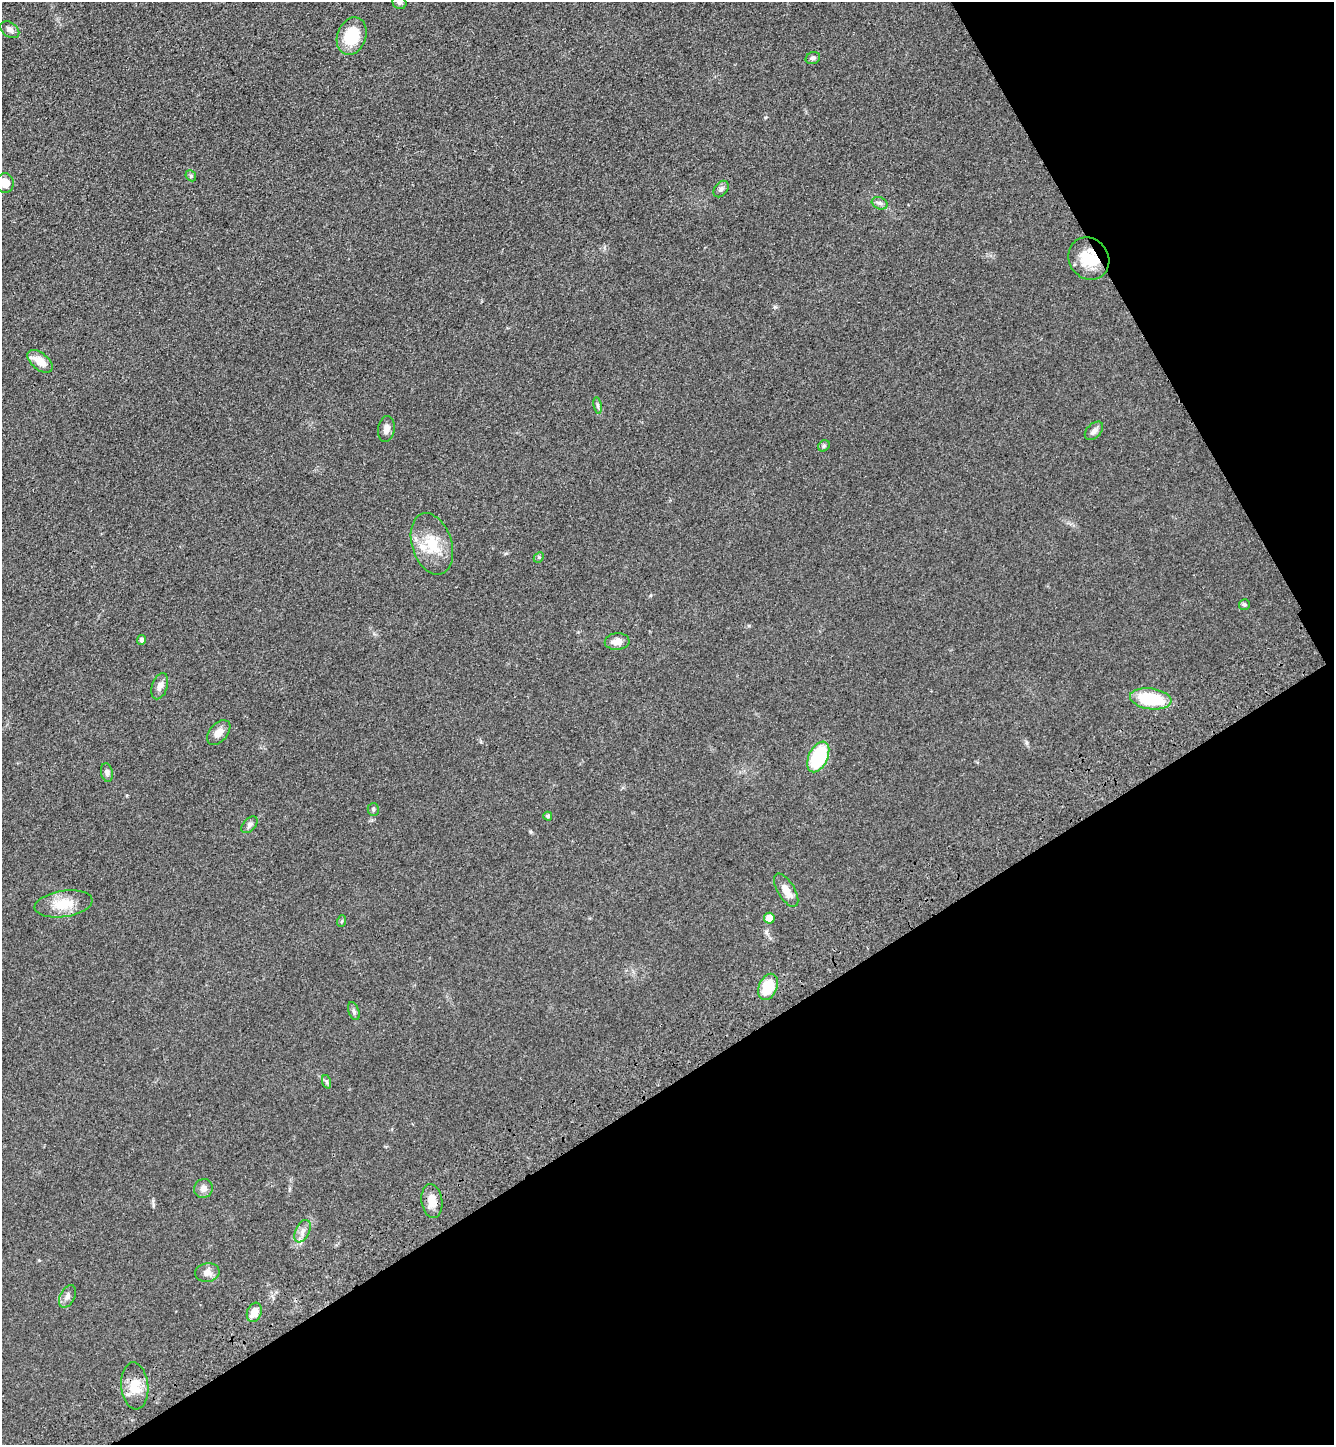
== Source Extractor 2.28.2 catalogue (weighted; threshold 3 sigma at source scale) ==
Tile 12 of 4 x 4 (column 4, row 3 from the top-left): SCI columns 4360-5691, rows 1549-2991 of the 5920 x 5981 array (HDU 1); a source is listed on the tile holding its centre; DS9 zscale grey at full resolution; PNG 1336 x 1447 px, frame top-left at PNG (2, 2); each listed source drawn as its Kron ellipse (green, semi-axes under 4 px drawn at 4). Shown black and unused: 32% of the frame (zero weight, under 3 of 4 exposures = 6% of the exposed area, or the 3 px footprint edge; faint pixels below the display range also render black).
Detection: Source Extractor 2.28.2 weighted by HDU 2 'WHT'; one run over the whole footprint, this tile lists its part. Background 0.0839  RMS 0.0066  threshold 0.0297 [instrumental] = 3 sigma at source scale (4.5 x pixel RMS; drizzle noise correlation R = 1.50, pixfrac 1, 0.05/0.05 arcsec/px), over >= 5 px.
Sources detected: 42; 1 inside a brighter object's white glare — neither listed nor drawn; the other 41 listed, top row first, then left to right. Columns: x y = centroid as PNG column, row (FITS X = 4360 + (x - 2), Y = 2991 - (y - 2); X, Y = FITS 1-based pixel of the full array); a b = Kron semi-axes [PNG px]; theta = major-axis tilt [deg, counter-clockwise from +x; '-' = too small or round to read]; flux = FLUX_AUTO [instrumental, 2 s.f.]
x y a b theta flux
399 2 7 6 - 1.6
10 30 10 7 -36 2.7
352 36 19 14 69 24
813 58 7 6 - 1.7
191 176 6 4 -47 1
5 183 9 9 - 7.3
721 189 9 6 52 2
880 203 8 6 -20 1.8
1089 259 22 19 -54 19
40 361 15 8 -39 8.2
598 405 8 4 -81 1.3
386 429 13 8 81 3.7
1094 431 11 7 46 2.9
824 446 6 5 - 1.1
432 544 32 20 -72 20
539 557 6 4 45 0.92
1244 605 5 5 - 1
141 640 5 4 - 2.1
617 642 12 8 5 5.4
160 686 13 7 71 3.8
1151 699 21 10 -8 34
219 733 14 9 48 5.4
818 757 16 9 64 46
107 773 10 6 -79 2.1
373 809 6 5 - 1.2
548 816 4 4 - 1.2
250 825 10 6 46 2.1
786 890 18 8 -59 6.7
63 904 29 13 8 15
769 918 5 5 - 6.1
342 921 6 3 71 0.76
768 987 14 9 66 19
354 1011 9 5 -70 1.6
327 1082 7 4 -71 1.2
203 1188 10 9 - 3.5
432 1201 17 10 -81 7.5
302 1231 12 7 65 3.6
207 1273 12 9 9 4.3
67 1296 12 7 62 2.8
254 1312 10 7 68 7.4
135 1386 23 13 -85 11
Overlapping masked pixels (flux is a lower limit): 1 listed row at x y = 1089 259
Isophote crosses this tile's border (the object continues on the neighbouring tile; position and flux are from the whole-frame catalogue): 2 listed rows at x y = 399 2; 5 183